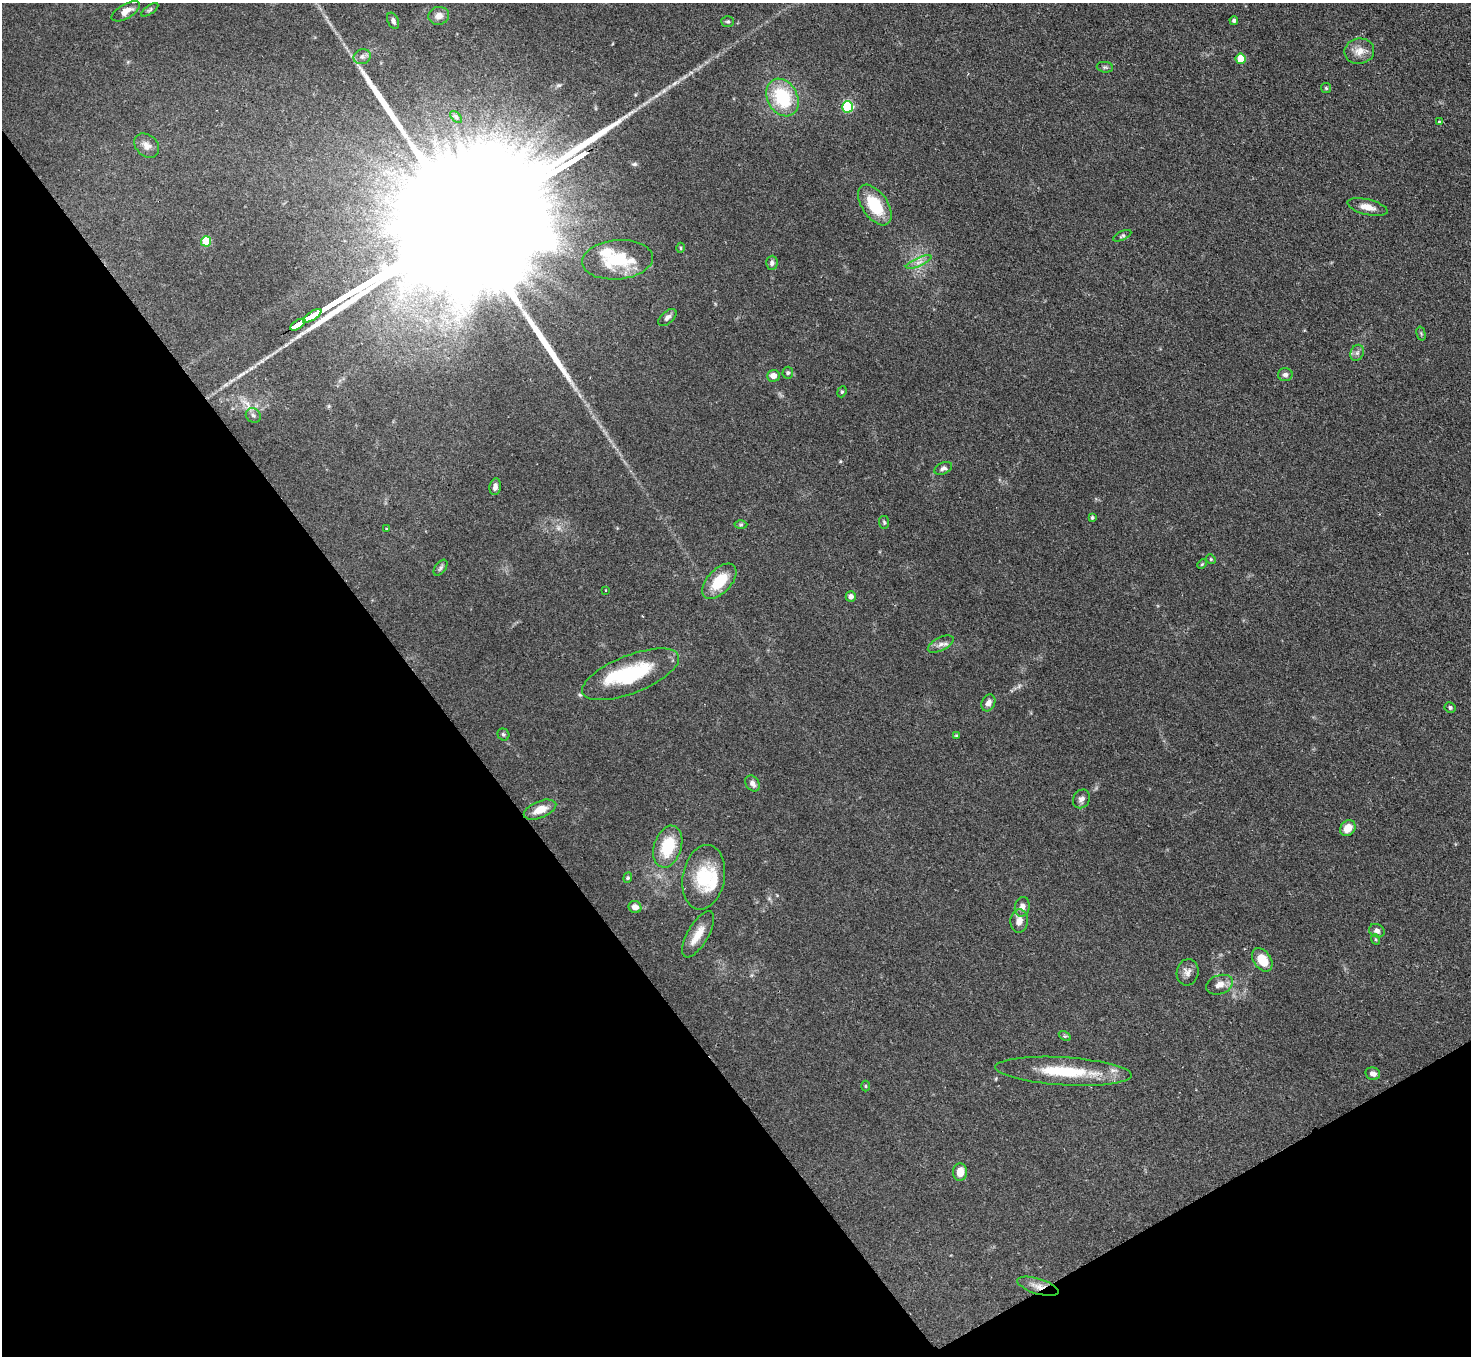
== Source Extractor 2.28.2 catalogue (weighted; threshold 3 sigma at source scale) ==
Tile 14 of 4 x 4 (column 2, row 4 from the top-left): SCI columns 1471-2939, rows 299-1652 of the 5880 x 5872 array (HDU 1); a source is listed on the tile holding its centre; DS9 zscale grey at full resolution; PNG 1473 x 1358 px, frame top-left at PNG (2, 3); each listed source drawn as its Kron ellipse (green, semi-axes under 4 px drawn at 4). Shown black and unused: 33% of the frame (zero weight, under 2 of 3 exposures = <1% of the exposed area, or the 3 px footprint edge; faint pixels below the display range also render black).
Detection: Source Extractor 2.28.2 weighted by HDU 2 'WHT'; one run over the whole footprint, this tile lists its part. Background 0.0811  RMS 0.0058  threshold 0.0262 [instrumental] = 3 sigma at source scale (4.5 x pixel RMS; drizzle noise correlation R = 1.50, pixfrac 1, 0.05/0.05 arcsec/px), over >= 5 px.
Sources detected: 85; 2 too faint to see at this stretch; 1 inside a brighter object's white glare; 1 cosmic-ray / hot-pixel residue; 4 long thin detections or spike segments (spike, bleed or trail) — neither listed nor drawn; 3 inside a brighter listed object's ellipse — not listed separately; the other 74 listed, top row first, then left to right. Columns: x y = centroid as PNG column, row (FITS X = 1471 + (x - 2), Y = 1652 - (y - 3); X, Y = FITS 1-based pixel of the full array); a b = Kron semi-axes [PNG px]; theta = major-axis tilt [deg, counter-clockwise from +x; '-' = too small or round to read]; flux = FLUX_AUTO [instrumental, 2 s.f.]
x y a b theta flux
150 10 10 4 36 1.1
126 11 16 7 30 4.7
439 16 10 9 - 4.2
393 21 8 5 -65 1.9
1234 21 4 4 - 1.2
728 22 6 5 - 0.95
1359 51 15 12 10 6.2
362 57 9 7 23 2.3
1241 59 5 5 - 13
1105 67 8 5 -7 1.1
1326 88 5 5 - 0.87
782 98 20 15 -61 35
848 107 6 5 - 51
456 117 7 4 -46 1
1439 122 3 3 - 1.1
147 146 14 10 -42 3.8
875 205 23 12 -55 22
1368 207 20 7 -13 5.5
1122 236 10 4 26 1.1
206 241 5 5 - 19
680 248 5 3 - 0.57
617 260 35 19 5 26
919 262 14 4 23 2.9
772 263 7 5 87 1.7
312 316 10 3 33 1100
667 317 11 6 42 2.1
298 325 8 3 32 880
1421 333 7 4 -75 0.73
1357 353 8 6 63 1.9
788 373 6 5 - 0.97
1285 375 7 6 - 1.8
773 376 6 6 - 3.8
842 392 6 4 67 0.79
253 415 8 7 - 1.7
943 468 9 5 25 1.8
495 487 8 5 80 2.4
1092 517 4 3 - 0.93
884 522 6 5 - 0.94
741 525 6 4 1 0.89
387 529 4 3 - 0.57
1211 559 5 4 - 0.73
1202 564 5 3 - 0.57
441 568 9 5 53 1.4
719 581 21 12 47 17
606 590 3 2 - 0.52
851 596 5 5 - 2.9
941 644 14 6 26 3
631 674 51 19 21 44
988 703 9 6 64 3.3
1450 707 5 5 - 1.1
503 734 6 5 - 1
956 736 4 3 - 0.71
752 783 9 6 -53 2.5
1081 799 10 8 59 2.5
540 810 17 8 22 7.2
1348 828 8 7 - 6.9
668 847 21 13 73 22
704 877 33 21 80 26
628 878 5 4 - 0.73
635 907 6 6 - 4.1
1022 907 10 7 80 3.4
1019 921 12 9 84 4.6
1377 931 8 6 -27 2
698 934 26 10 60 9
1375 939 5 3 - 0.58
1262 960 13 8 -54 12
1188 972 13 11 81 3.6
1220 985 14 9 19 4.8
1065 1036 6 4 -32 0.82
1064 1071 68 14 -4 33
1373 1074 7 6 - 2.5
865 1086 5 3 - 0.55
960 1172 9 7 86 6.9
1038 1286 21 7 -17 5.6
Overlapping masked pixels (flux is a lower limit): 2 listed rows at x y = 298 325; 1038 1286